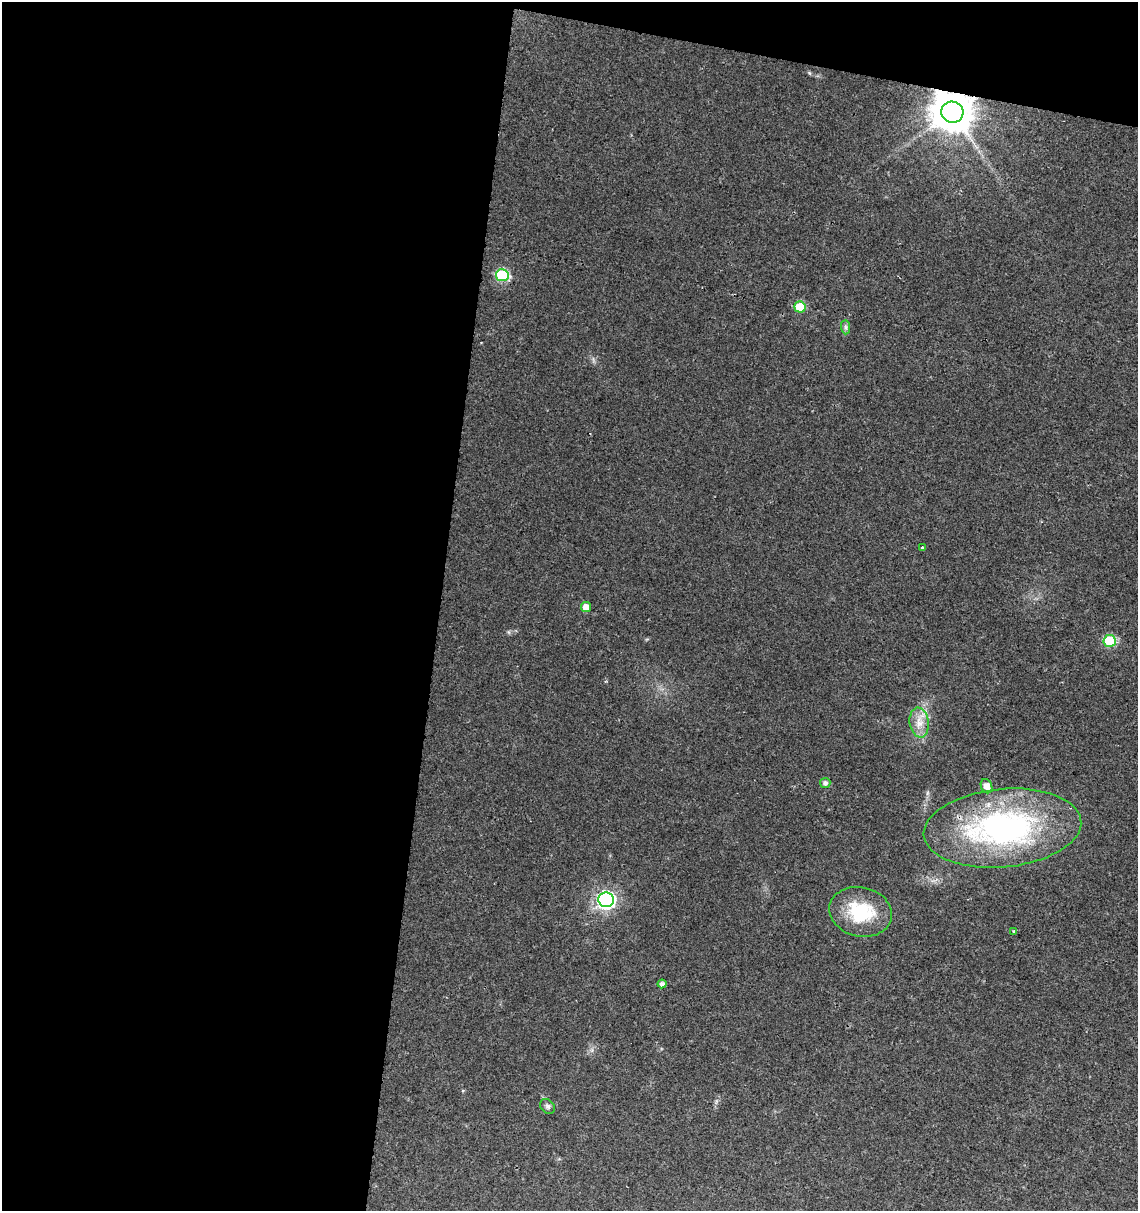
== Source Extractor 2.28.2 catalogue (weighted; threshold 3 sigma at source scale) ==
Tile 1 of 4 x 4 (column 1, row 1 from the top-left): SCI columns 228-1363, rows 3637-4845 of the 5057 x 4845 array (HDU 1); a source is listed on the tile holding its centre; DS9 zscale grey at full resolution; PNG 1140 x 1213 px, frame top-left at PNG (2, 2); each listed source drawn as its Kron ellipse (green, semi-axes under 4 px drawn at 4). Shown black and unused: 42% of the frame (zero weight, under 2 of 3 exposures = <1% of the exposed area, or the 3 px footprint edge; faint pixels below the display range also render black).
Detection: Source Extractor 2.28.2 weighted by HDU 2 'WHT'; one run over the whole footprint, this tile lists its part. Background 0.0279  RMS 0.005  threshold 0.0225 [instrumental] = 3 sigma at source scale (4.5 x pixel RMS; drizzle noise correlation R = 1.50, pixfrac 1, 0.0396/0.0396 arcsec/px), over >= 5 px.
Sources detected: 17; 1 cosmic-ray / hot-pixel residue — neither listed nor drawn; the other 16 listed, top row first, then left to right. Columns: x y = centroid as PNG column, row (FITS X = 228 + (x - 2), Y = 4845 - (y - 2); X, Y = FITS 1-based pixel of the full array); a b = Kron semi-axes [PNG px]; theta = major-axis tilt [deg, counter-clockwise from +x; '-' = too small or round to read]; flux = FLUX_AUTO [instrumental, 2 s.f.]
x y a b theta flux
952 112 11 10 - 1500
502 275 6 6 - 42
800 307 6 5 - 18
846 327 7 4 -89 1.1
922 548 4 3 - 2.7
586 607 5 5 - 4.3
1110 641 6 6 - 29
919 723 15 9 -81 5.4
825 783 5 5 - 1.7
986 786 7 5 -66 3.8
1002 828 79 39 6 120
606 900 8 7 - 150
861 912 31 24 -13 26
1014 931 4 3 - 0.63
662 984 4 4 - 1.7
548 1106 8 6 -46 1.4
Overlapping masked pixels (flux is a lower limit): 1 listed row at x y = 952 112